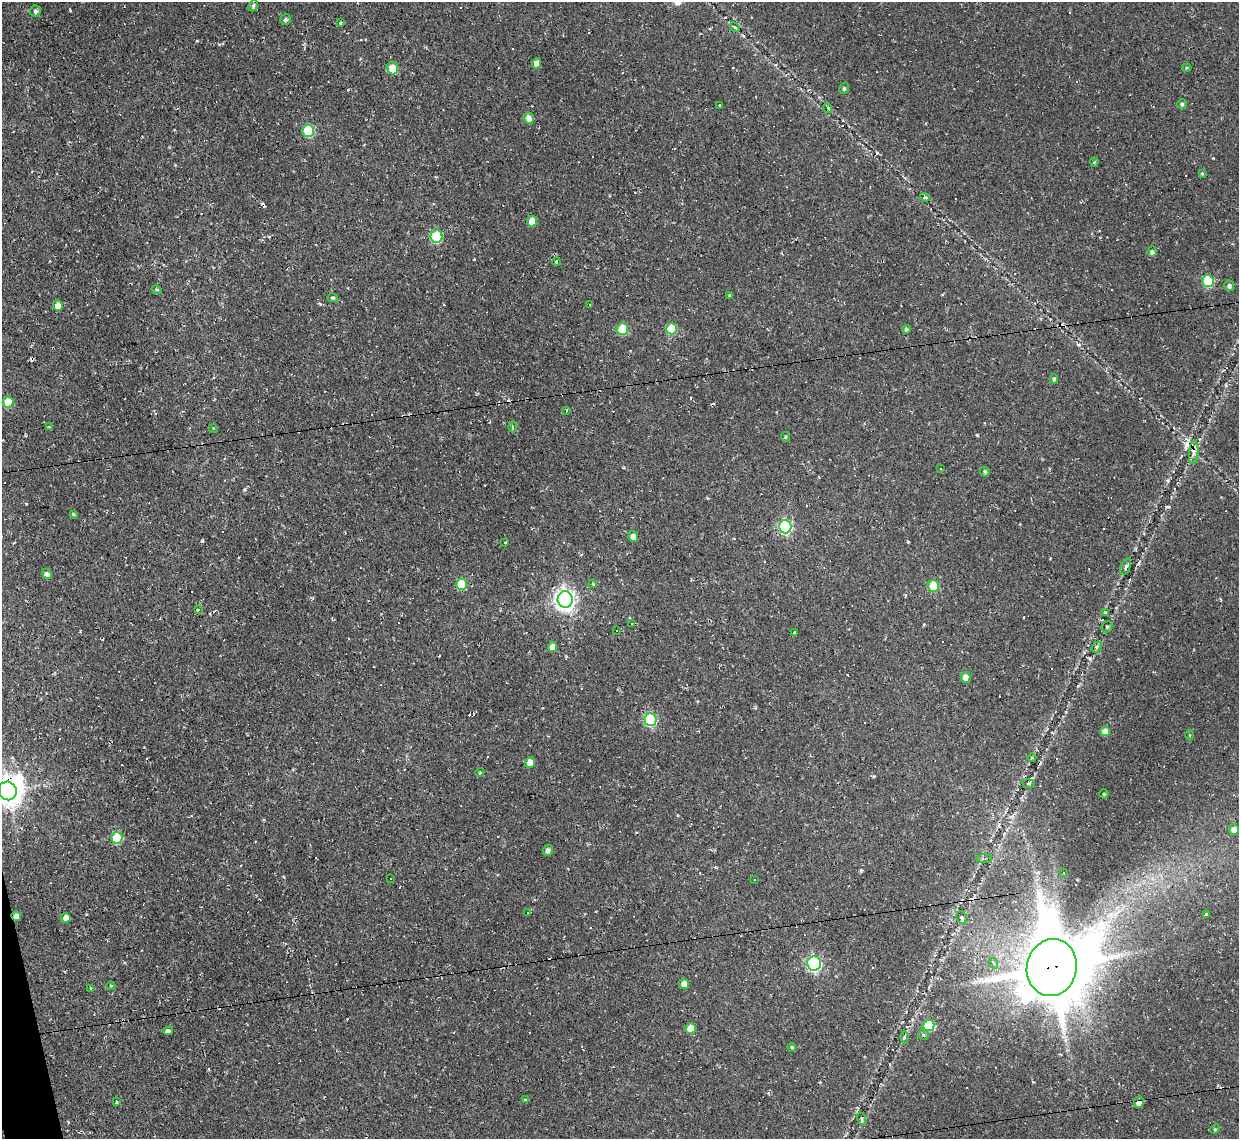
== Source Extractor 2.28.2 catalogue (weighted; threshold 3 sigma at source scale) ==
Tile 7 of 4 x 4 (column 3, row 2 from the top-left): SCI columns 2475-3711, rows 2404-3540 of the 4948 x 4925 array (HDU 1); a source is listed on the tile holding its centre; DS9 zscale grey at full resolution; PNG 1241 x 1141 px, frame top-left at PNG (2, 2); each listed source drawn as its Kron ellipse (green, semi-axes under 4 px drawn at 4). Shown black and unused: <1% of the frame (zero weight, under 2 of 3 exposures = <1% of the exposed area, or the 3 px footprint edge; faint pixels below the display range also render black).
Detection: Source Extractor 2.28.2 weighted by HDU 2 'WHT'; one run over the whole footprint, this tile lists its part. Background 0.146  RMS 0.0073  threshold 0.0329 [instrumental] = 3 sigma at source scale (4.5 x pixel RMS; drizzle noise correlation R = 1.50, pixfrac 1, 0.05/0.05 arcsec/px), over >= 5 px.
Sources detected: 146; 2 inside a brighter object's white glare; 46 cosmic-ray / hot-pixel residue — neither listed nor drawn; the other 98 listed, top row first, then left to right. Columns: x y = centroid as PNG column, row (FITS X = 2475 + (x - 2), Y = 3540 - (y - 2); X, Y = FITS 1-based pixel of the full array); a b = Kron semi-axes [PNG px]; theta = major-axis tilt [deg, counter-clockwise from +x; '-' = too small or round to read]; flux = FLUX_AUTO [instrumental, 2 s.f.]
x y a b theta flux
253 6 6 4 67 1.4
35 11 6 5 - 1.7
286 19 6 5 - 1.4
341 23 3 3 - 8.5
735 27 5 4 - 1.2
537 63 5 4 - 6.4
392 68 6 6 - 14
1187 68 5 4 - 0.84
844 88 6 4 75 1.2
1182 104 5 5 - 1.3
720 105 4 3 - 2.3
828 108 5 3 - 1.1
529 118 6 5 - 4.7
308 131 6 5 - 44
1094 162 4 4 - 0.85
1202 174 3 2 - 0.77
925 197 5 4 - 1.2
532 221 5 5 - 9.7
436 236 6 6 - 53
1152 252 5 4 - 1.7
556 262 4 3 - 0.72
1208 281 6 5 - 49
1229 286 5 5 - 2.2
157 290 5 4 - 1.3
730 296 4 4 - 1.1
333 298 5 4 - 1.3
590 305 3 3 - 6
58 306 5 5 - 7.4
622 329 6 5 - 26
671 329 5 5 - 27
906 329 4 4 - 1.9
1054 379 4 4 - 1.6
8 402 5 5 - 18
567 410 3 3 - 1.7
49 426 4 3 - 1.1
512 427 5 3 - 0.85
213 428 5 3 - 0.7
785 437 5 3 - 0.85
1194 452 12 4 85 3.4
940 469 3 2 - 0.73
985 472 5 4 - 1.4
73 514 4 3 - 1.1
785 527 7 6 - 110
633 537 5 5 - 4.4
505 543 3 3 - 10
1126 566 8 4 71 1.8
47 574 5 4 - 2.3
461 584 5 5 - 27
593 584 4 3 - 0.68
933 586 6 5 - 28
565 599 8 7 - 390
198 609 4 2 - 0.53
1105 613 4 3 - 0.98
632 624 3 3 - 5.2
1107 627 6 5 - 1.1
616 631 3 2 - 0.9
794 632 3 3 - 2.6
552 647 5 4 - 7.7
1097 647 6 5 - 1.4
966 677 5 5 - 5.1
650 720 6 6 - 71
1105 731 5 5 - 6.4
1189 735 5 3 - 0.66
1032 758 4 3 - 0.58
530 763 5 5 - 7.8
480 772 5 3 - 0.92
1029 784 6 3 -8 1.4
8 791 9 9 - 980
1104 794 4 4 - 0.84
1234 829 5 5 - 3.9
117 838 6 5 - 34
548 850 5 5 - 2.6
984 859 8 3 3 1.4
1064 872 3 3 - 1.9
390 878 3 2 - 1
754 879 3 2 - 1.1
528 913 3 3 - 24
1206 915 3 3 - 1.4
16 916 5 4 - 3.9
66 918 5 4 - 5.7
962 918 6 5 - 1.7
993 963 5 3 - 1
814 964 7 7 - 130
1052 967 29 25 77 5000
684 984 5 5 - 6.1
111 986 4 3 - 0.69
91 988 3 3 - 1.1
929 1025 6 5 - 38
691 1028 5 5 - 13
168 1031 5 3 - 3.9
923 1035 6 5 - 1.2
904 1037 6 4 90 1.1
792 1047 4 4 - 1.1
525 1099 4 3 - 1.3
116 1102 3 2 - 0.81
1139 1102 6 5 - 8.1
862 1119 6 4 -70 1
1215 1129 5 4 - 0.72
Overlapping masked pixels (flux is a lower limit): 4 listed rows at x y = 8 791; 16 916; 1052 967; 1139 1102
Isophote crosses this tile's border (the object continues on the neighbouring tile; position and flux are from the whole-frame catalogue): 1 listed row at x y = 8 791
Unlisted compact peaks at least as high as the median listed source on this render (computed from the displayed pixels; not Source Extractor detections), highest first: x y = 977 435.